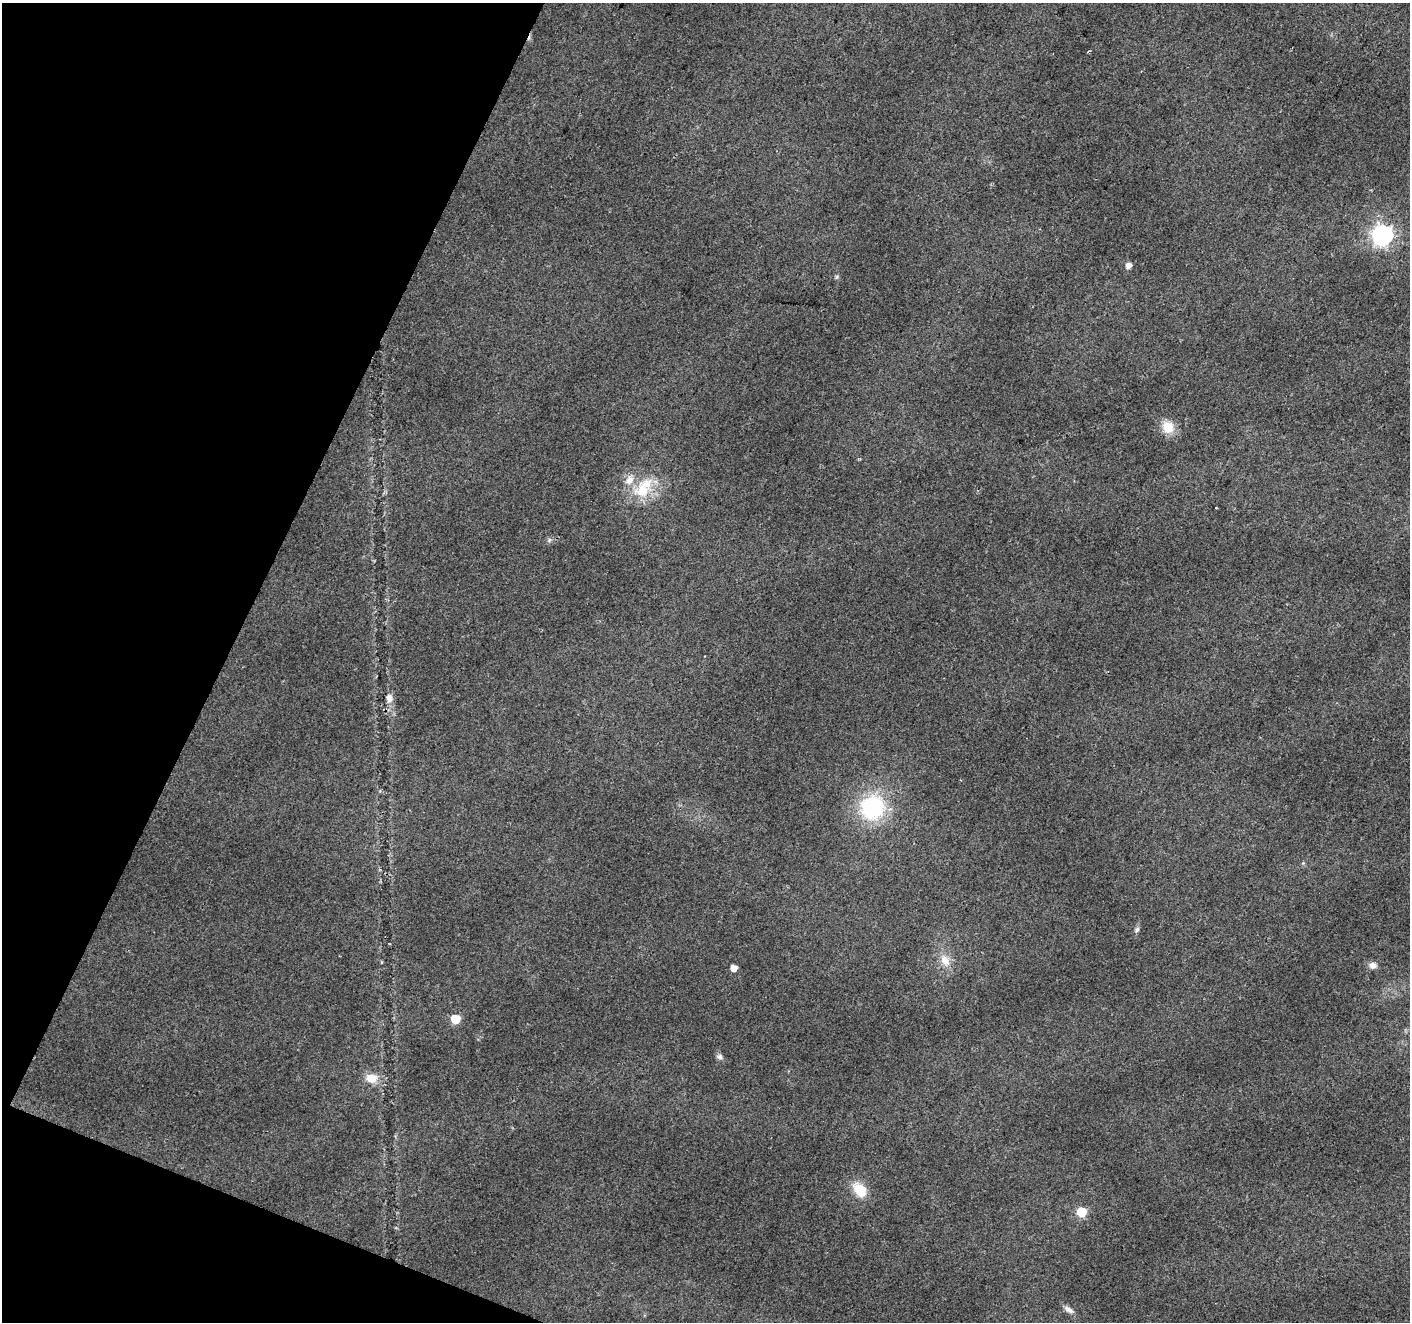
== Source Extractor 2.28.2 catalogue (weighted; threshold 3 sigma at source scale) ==
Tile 9 of 4 x 4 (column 1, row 3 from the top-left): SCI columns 7-1414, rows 1593-2912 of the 5638 x 5758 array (HDU 1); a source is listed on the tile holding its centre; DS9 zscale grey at full resolution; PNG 1412 x 1324 px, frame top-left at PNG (2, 3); no overlay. Shown black and unused: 20% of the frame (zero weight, under 2 of 3 exposures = <1% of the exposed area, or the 3 px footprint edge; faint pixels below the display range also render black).
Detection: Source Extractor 2.28.2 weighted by HDU 2 'WHT'; one run over the whole footprint, this tile lists its part. Background 0.0393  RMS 0.0071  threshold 0.0318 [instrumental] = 3 sigma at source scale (4.5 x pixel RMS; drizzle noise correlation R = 1.50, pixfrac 1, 0.0396/0.0396 arcsec/px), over >= 5 px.
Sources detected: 21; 1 inside a brighter listed object's ellipse — not listed separately; the other 20 listed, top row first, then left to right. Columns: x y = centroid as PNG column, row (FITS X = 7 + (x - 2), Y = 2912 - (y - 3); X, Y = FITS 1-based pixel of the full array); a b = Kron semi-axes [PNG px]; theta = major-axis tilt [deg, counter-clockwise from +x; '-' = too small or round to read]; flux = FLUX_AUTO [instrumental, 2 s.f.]
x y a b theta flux
1382 235 8 8 - 370
1128 266 5 5 - 4.7
837 277 6 4 88 1.1
1168 427 14 13 - 12
644 488 32 17 62 25
1216 507 3 2 - 0.49
549 540 7 4 88 1.3
389 698 11 8 -82 4.5
872 807 28 27 - 61
1303 863 5 5 - 0.87
1137 930 8 5 63 1.7
945 960 17 11 -57 8.7
1373 965 10 8 -4 3.8
734 968 5 5 - 7.1
455 1019 6 6 - 27
720 1057 8 7 - 2.5
371 1078 15 11 -11 9.5
860 1190 17 11 -51 17
1081 1212 6 6 - 33
1069 1309 14 7 -32 3.7